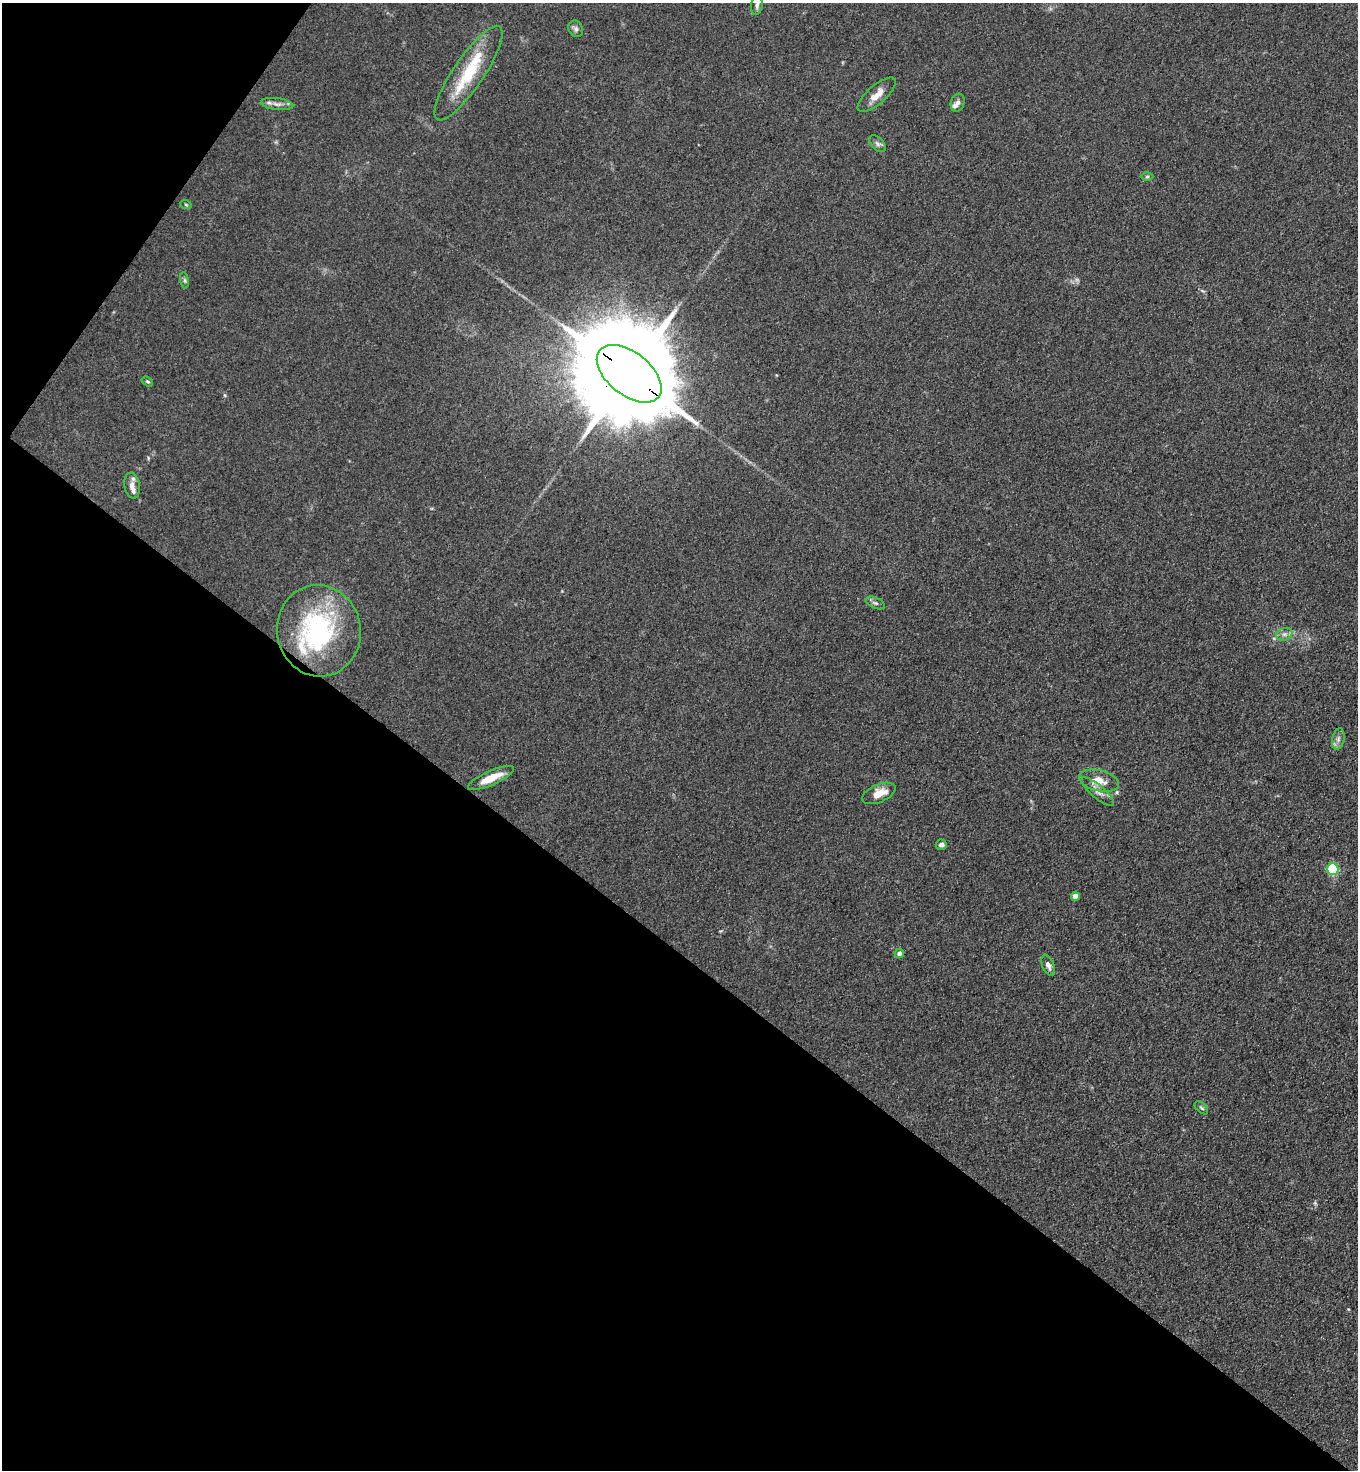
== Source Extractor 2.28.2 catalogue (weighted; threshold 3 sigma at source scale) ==
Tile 9 of 4 x 4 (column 1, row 3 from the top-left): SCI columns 200-1555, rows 1505-2972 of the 5963 x 5945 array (HDU 1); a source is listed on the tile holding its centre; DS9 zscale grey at full resolution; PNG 1360 x 1472 px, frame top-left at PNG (2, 3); each listed source drawn as its Kron ellipse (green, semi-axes under 4 px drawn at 4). Shown black and unused: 39% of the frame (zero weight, under 3 of 4 exposures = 5% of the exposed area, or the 3 px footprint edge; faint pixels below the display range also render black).
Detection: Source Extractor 2.28.2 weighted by HDU 2 'WHT'; one run over the whole footprint, this tile lists its part. Background 0.104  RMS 0.0074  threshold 0.0334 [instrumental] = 3 sigma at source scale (4.5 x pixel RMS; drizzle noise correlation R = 1.50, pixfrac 1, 0.05/0.05 arcsec/px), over >= 5 px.
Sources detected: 33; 1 inside a brighter object's white glare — neither listed nor drawn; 5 inside a brighter listed object's ellipse — not listed separately; the other 27 listed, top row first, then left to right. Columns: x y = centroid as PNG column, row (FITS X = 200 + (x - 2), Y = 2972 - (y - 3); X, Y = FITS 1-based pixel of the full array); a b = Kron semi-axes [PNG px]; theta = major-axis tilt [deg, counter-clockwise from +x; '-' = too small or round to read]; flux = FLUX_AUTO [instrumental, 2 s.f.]
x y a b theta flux
757 5 10 5 81 2.6
576 29 8 7 - 2.4
468 73 56 15 56 39
877 95 24 9 41 9.2
958 103 9 7 70 2.9
277 104 16 6 -7 3.9
877 144 10 6 -46 2.6
1147 177 6 4 1 1.2
186 205 6 3 -20 0.82
185 280 8 4 -81 1.5
629 374 38 21 -39 24000
147 382 6 4 -34 1.1
132 486 13 8 -81 4.4
875 603 10 5 -24 2.1
319 631 46 42 -80 110
1284 634 8 6 19 2.8
1338 739 11 6 77 2.9
491 778 25 7 24 13
1099 781 20 10 -14 10
1098 792 20 6 -40 5.3
879 793 18 8 24 9.6
941 845 6 5 - 2.6
1333 869 6 5 - 52
1075 896 4 4 - 6.7
899 953 5 4 - 3.2
1048 965 11 6 -68 3.6
1201 1108 8 5 -44 1.4
Overlapping masked pixels (flux is a lower limit): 1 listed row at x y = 629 374
Isophote crosses this tile's border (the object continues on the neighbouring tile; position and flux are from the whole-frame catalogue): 1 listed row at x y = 757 5